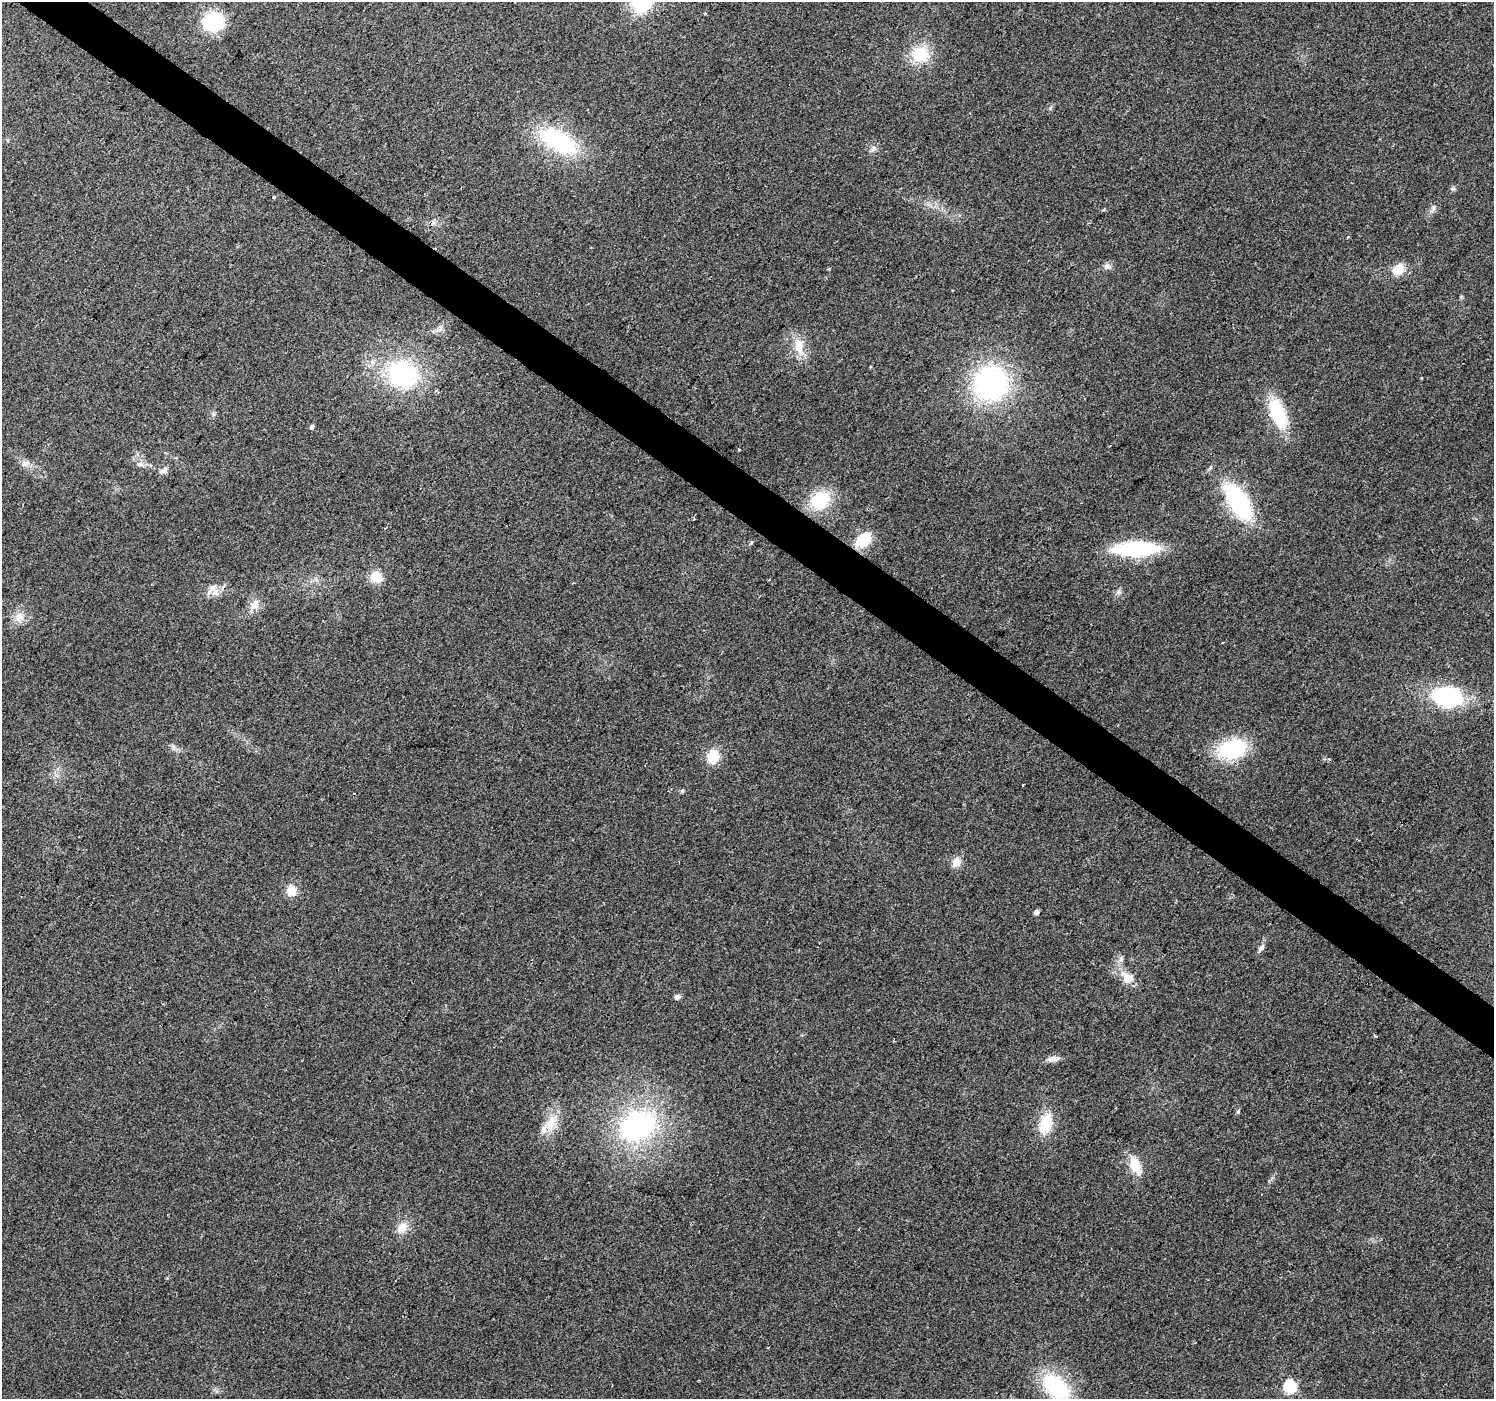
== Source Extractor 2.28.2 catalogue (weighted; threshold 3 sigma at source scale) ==
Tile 11 of 4 x 4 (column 3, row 3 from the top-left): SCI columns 2985-4476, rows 1575-2971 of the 5973 x 6011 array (HDU 1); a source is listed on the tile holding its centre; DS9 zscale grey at full resolution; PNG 1496 x 1401 px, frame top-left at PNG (2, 2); no overlay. Shown black and unused: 4% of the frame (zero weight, under 2 of 3 exposures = <1% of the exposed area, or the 3 px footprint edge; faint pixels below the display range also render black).
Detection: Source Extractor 2.28.2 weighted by HDU 2 'WHT'; one run over the whole footprint, this tile lists its part. Background 0.0867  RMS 0.0092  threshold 0.0416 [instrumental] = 3 sigma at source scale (4.5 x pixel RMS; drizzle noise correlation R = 1.50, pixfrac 1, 0.0396/0.0396 arcsec/px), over >= 5 px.
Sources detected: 55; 3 cosmic-ray / hot-pixel residue — not listed; the other 52 listed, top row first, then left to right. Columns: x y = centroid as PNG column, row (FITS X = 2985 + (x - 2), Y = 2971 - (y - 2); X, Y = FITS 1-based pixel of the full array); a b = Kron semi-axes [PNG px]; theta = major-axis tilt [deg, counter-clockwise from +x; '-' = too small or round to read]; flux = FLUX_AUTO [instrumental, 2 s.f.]
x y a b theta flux
705 13 3 3 - 2
213 21 16 14 10 71
920 54 22 20 30 30
558 141 44 21 -31 95
873 149 9 4 54 2.7
1453 189 6 5 - 1.8
273 197 3 3 - 1.8
1433 207 8 6 88 2.9
1107 266 10 8 -19 4
1397 270 11 9 30 20
953 290 2 2 - 1.1
799 346 25 12 -77 17
402 374 30 25 -23 120
991 383 30 29 - 200
1278 413 32 15 -70 52
312 427 5 4 - 2.6
739 449 3 3 - 0.84
25 463 11 8 21 4.7
140 464 11 6 -8 4.3
163 470 13 6 33 3.5
820 500 23 18 38 41
1238 502 30 14 -57 130
694 519 3 2 - 1.1
863 540 17 11 42 29
1136 549 43 13 1 91
376 577 11 10 - 18
213 587 9 6 30 4.4
1118 592 8 7 - 3
255 605 16 11 58 8.8
19 617 13 12 - 9.7
1447 697 26 18 -4 99
1232 749 28 18 15 75
713 756 15 12 67 20
1329 759 3 2 - 3.2
682 791 6 4 46 1.2
956 862 12 10 74 8
291 891 11 10 - 12
1036 912 4 4 - 4.4
1261 948 11 6 49 3.3
1121 959 8 6 70 2.9
1127 978 13 12 - 12
677 997 8 6 21 2.9
1375 1036 4 3 - 0.94
1052 1059 15 7 10 6.1
1238 1111 6 5 - 1.7
551 1122 26 13 62 19
1045 1124 22 13 72 29
638 1126 32 24 22 190
1135 1165 20 11 -67 20
402 1227 14 12 66 10
1056 1387 29 18 -42 80
1289 1387 6 6 - 110
Unlisted compact peaks at least as high as the median listed source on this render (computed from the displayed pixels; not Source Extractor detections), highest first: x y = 1050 108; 751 542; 1210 468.